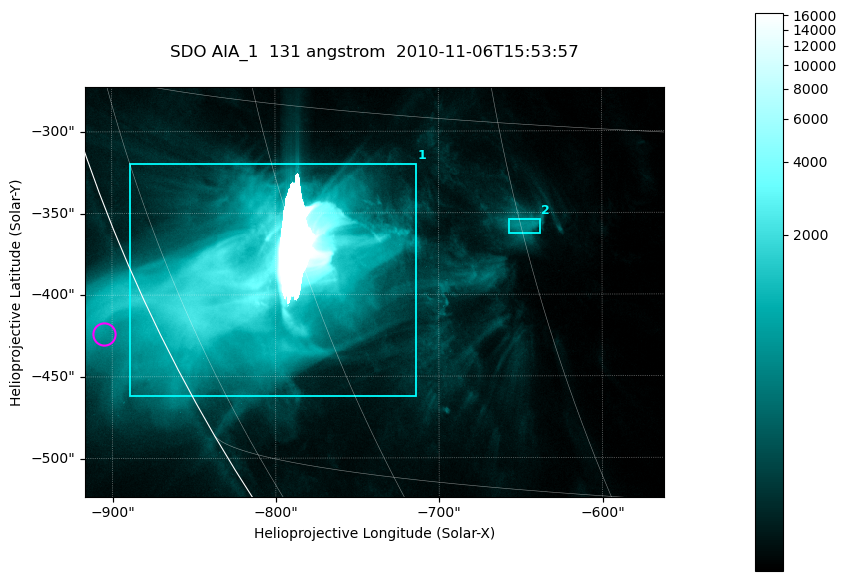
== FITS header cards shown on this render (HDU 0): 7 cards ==
TELESCOP= 'SDO     '           /
INSTRUME= 'AIA_1   '           /
WAVELNTH=                  131 /
WAVEUNIT= 'angstrom'           /
DATE-OBS= '2010-11-06T15:53:57.62' /
CTYPE1  = 'HPLN-TAN'           /
CTYPE2  = 'HPLT-TAN'           /

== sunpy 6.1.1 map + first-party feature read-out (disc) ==
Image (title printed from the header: SDO AIA_1  131 angstrom  2010-11-06T15:53:57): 590 x 417 px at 0.601 arcsec/px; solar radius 968 arcsec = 1612 px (partial field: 2.7% of the solar disc is inside the frame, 89% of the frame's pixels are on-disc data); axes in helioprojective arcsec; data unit not stated in the header (colour bar unlabelled)
Pointing: header CRPIX1/2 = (2045.07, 2040.72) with CRVAL1/2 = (0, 0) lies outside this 590 x 417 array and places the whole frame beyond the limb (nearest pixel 1.35 R_sun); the SolarSoft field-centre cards XCEN/YCEN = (-739.1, -398.4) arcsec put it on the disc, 767 arcsec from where CRPIX/CRVAL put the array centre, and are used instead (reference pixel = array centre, CRVAL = XCEN/YCEN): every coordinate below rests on XCEN/YCEN
Orientation: roll -0.139 deg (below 1 deg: not rotated)
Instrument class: DISC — disc imager (sunpy class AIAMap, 131 A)
Bright regions (active regions / flare kernels): reference = the on-disc median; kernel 5 px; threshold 5 sigma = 388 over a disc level ~71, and >= 1.15x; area >= 246 px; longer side >= 5 px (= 3 arcsec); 2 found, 2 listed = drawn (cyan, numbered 1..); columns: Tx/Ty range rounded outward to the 2 arcsec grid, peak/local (2 s.f.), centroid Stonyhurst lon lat
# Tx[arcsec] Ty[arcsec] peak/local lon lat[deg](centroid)
1 -890..-714 -462..-318 231 -63 -22
2 -658..-638 -364..-354 8.8 -45 -19
Off-limb structures (1.02-1.3 R_sun): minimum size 123 px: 2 found; the strongest spans PA ~115..120 deg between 1.02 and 1.06 R_sun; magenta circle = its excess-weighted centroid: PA ~115 deg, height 1.03 R_sun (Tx ~-904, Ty ~-424 arcsec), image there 2.8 x the reference